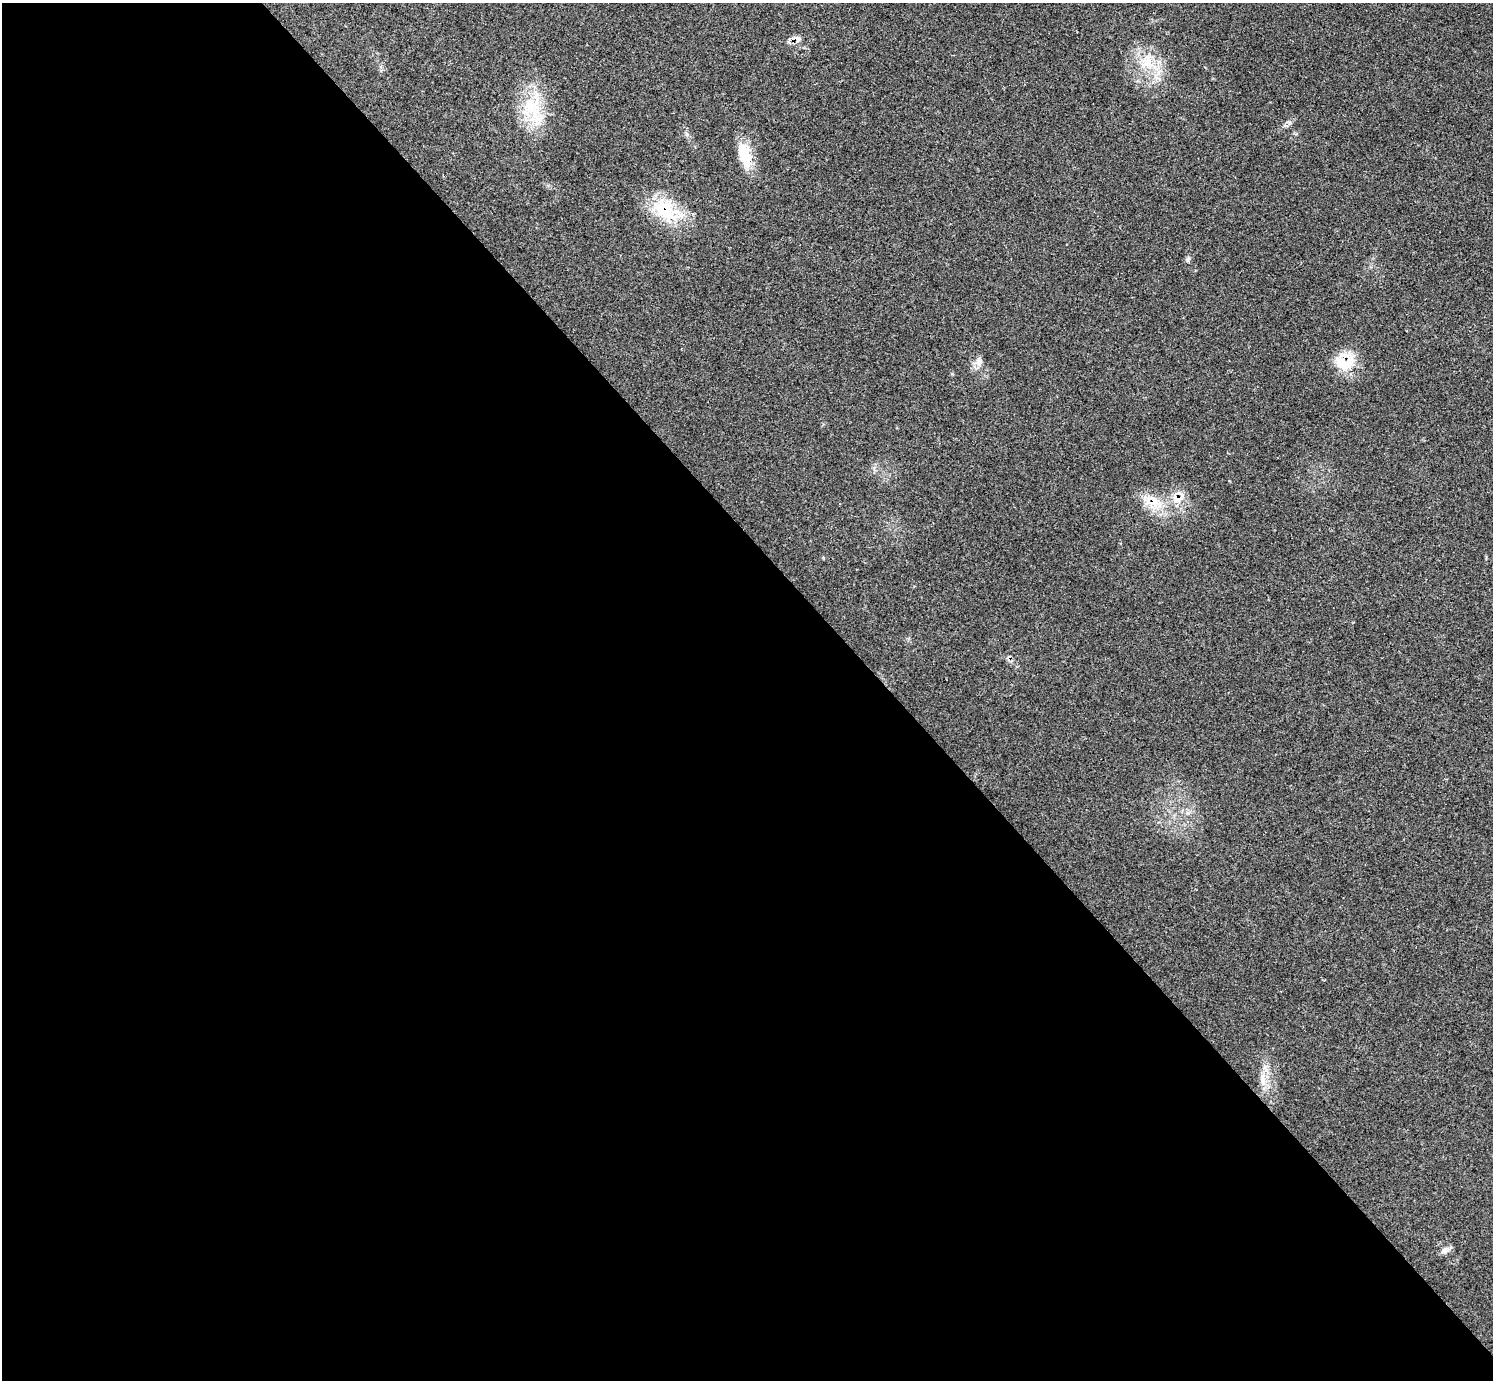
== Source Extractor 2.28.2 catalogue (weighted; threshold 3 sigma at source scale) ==
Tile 9 of 4 x 4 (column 1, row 3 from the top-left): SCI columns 1-1491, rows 1543-2920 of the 5972 x 5970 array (HDU 1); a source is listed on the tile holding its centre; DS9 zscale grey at full resolution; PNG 1495 x 1382 px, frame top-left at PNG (2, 3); no overlay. Shown black and unused: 60% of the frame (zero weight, under 2 of 3 exposures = <1% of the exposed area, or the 3 px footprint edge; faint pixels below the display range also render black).
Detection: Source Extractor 2.28.2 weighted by HDU 2 'WHT'; one run over the whole footprint, this tile lists its part. Background 0.161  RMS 0.0092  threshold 0.0415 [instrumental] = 3 sigma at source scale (4.5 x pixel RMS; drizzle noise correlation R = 1.50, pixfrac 1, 0.05/0.05 arcsec/px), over >= 5 px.
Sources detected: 17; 2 inside a brighter listed object's ellipse — not listed separately; the other 15 listed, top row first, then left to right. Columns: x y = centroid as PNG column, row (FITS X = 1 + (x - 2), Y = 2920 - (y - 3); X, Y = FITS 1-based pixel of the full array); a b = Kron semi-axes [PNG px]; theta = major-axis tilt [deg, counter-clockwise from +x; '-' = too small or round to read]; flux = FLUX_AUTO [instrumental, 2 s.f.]
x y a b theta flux
797 39 11 7 -69 4.4
1147 62 18 15 67 21
531 106 33 28 -72 46
687 135 7 4 -20 1.6
744 149 26 17 -55 19
666 210 43 26 -35 47
1067 244 3 2 - 1.3
1188 259 7 5 45 2
979 362 12 10 78 6.2
1345 363 29 21 7 26
1177 499 14 11 -34 11
1152 501 25 17 -9 23
1009 658 10 5 66 2.3
1263 1079 20 7 -89 9.4
1445 1250 13 7 27 4.4
Overlapping masked pixels (flux is a lower limit): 6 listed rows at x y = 797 39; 666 210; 1345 363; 1177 499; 1152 501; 1009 658
Unlisted compact peaks at least as high as the median listed source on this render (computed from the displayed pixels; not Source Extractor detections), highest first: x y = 1289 122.